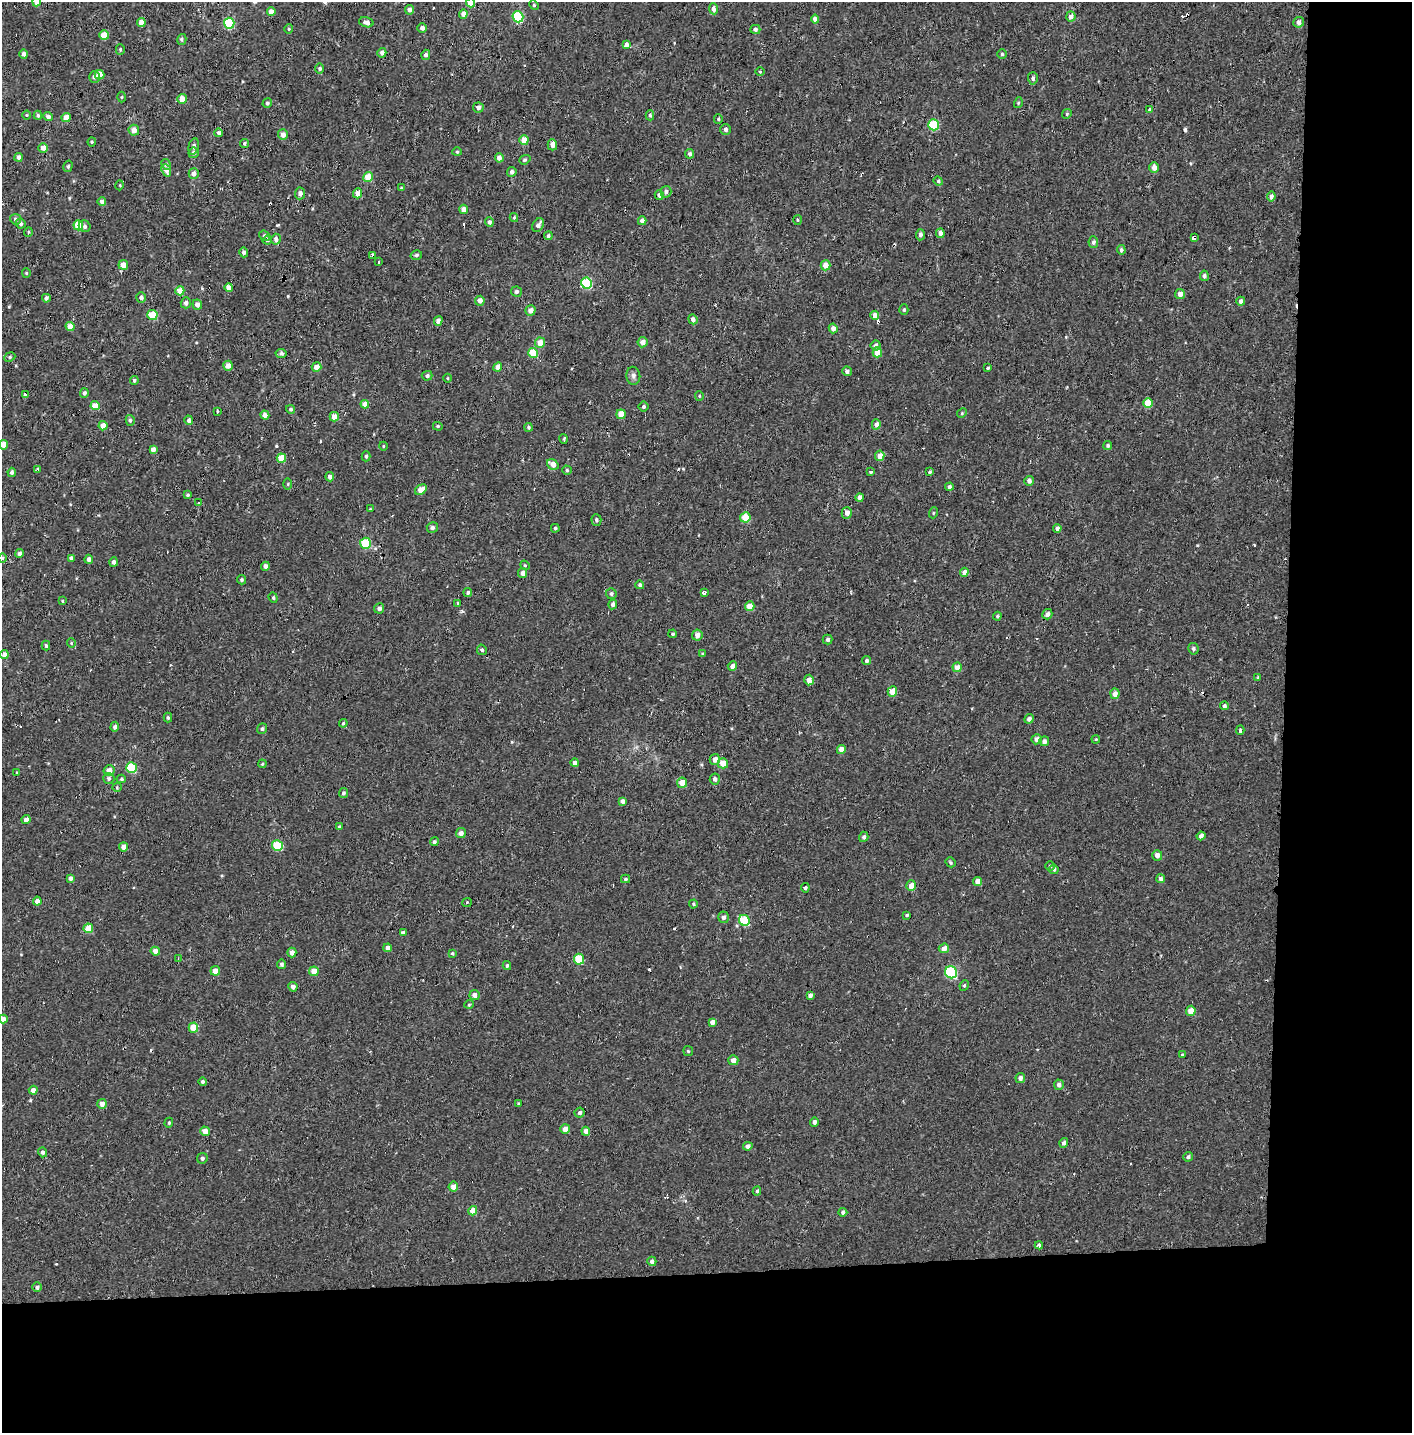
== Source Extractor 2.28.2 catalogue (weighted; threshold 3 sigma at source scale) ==
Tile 9 of 3 x 3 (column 3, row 3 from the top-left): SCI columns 2836-4245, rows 163-1593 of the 4245 x 4554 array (HDU 1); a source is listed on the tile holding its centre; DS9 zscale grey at full resolution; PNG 1414 x 1435 px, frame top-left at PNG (2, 2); each listed source drawn as its Kron ellipse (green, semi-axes under 4 px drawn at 4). Shown black and unused: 19% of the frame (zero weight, under 2 of 3 exposures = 3% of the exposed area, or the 3 px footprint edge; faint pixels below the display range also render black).
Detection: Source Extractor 2.28.2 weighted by HDU 2 'WHT'; one run over the whole footprint, this tile lists its part. Background 0.00104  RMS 0.0035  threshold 0.0158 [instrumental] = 3 sigma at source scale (4.5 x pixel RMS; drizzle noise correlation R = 1.50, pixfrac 1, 0.0396/0.0396 arcsec/px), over >= 5 px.
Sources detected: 346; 20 cosmic-ray / hot-pixel residue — neither listed nor drawn; the other 326 listed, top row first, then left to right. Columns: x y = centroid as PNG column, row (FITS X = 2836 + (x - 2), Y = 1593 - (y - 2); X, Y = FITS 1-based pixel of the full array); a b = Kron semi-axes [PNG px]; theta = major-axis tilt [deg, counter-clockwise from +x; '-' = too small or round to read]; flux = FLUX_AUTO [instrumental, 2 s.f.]
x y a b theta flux
36 2 4 4 - 3.5
471 3 5 4 - 6.1
534 5 5 4 - 0.46
713 9 5 4 - 2
409 10 5 4 - 1.1
271 12 4 4 - 2.5
463 14 5 4 - 1.7
1071 16 5 4 - 1.8
518 17 5 5 - 21
815 19 4 4 - 1.4
141 22 4 4 - 2.6
366 22 7 5 -14 2
1299 22 5 5 - 1.4
229 23 5 5 - 21
422 28 5 4 - 1.4
289 29 4 4 - 0.38
755 29 5 4 - 0.94
104 35 5 4 - 5
182 40 5 4 - 0.57
626 44 4 3 - 4.5
120 50 5 4 - 0.49
382 53 5 4 - 1.3
24 54 5 4 - 1.1
1002 54 4 4 - 0.47
426 55 5 4 - 1.1
320 69 5 4 - 0.6
760 72 5 3 - 0.32
99 75 5 4 - 4.9
94 77 6 5 - 1.1
1033 78 6 5 - 0.76
122 97 5 3 - 0.31
182 99 5 4 - 3.4
267 103 5 4 - 0.58
1018 103 5 3 - 0.35
478 107 5 5 - 1.2
1150 109 4 3 - 0.6
1067 114 5 4 - 0.44
27 115 4 3 - 0.29
38 115 4 4 - 0.5
650 115 5 4 - 0.59
48 117 5 4 - 1.1
66 118 4 4 - 4.1
718 119 5 4 - 0.42
933 125 5 5 - 18
726 129 5 5 - 0.96
134 130 5 5 - 2.5
218 133 4 4 - 0.92
283 135 5 5 - 2
524 140 5 4 - 4.3
92 142 4 4 - 0.37
244 143 4 3 - 0.49
552 145 6 4 -88 1.9
194 146 8 5 77 0.82
43 148 5 4 - 2.1
457 152 4 4 - 0.39
193 153 5 5 - 0.97
690 154 5 4 - 0.82
19 157 4 4 - 1.2
499 158 5 4 - 1.7
525 160 6 4 20 0.46
166 164 5 4 - 0.61
68 166 6 4 75 0.55
1154 168 5 5 - 2
166 170 6 4 -67 2.6
512 172 5 4 - 1
194 173 5 5 - 1.5
368 177 5 5 - 6.3
938 181 5 4 - 0.47
120 185 5 3 - 0.3
401 188 4 3 - 0.3
666 192 6 5 - 1
300 193 6 5 - 1.4
358 193 5 4 - 2.4
659 195 5 4 - 1.3
1271 197 5 4 - 1.2
102 201 4 4 - 1.3
464 209 5 4 - 2.1
514 217 4 4 - 0.33
16 219 5 5 - 0.87
797 220 5 3 - 0.39
642 221 4 4 - 1.3
489 222 5 4 - 0.97
21 223 5 4 - 0.73
78 225 5 5 - 8.5
538 225 7 5 58 1.4
85 226 6 5 - 0.75
28 232 5 3 - 0.29
940 233 4 4 - 1.6
920 235 5 4 - 1.1
264 236 6 5 - 0.63
548 236 4 4 - 0.7
1194 238 4 3 - 11
276 239 5 4 - 1.4
267 240 5 4 - 0.72
1093 242 6 4 77 0.81
1121 250 5 4 - 0.8
244 252 5 4 - 0.96
373 255 4 3 - 2.2
416 255 6 4 17 0.6
379 262 3 2 - 0.54
123 265 5 4 - 3.2
825 265 5 5 - 3.6
26 273 4 4 - 0.32
1204 276 5 4 - 0.9
587 283 5 5 - 21
229 288 4 4 - 2.3
180 291 4 4 - 5.4
516 292 5 5 - 0.84
1180 294 5 5 - 1.7
141 297 5 4 - 1.3
46 298 4 4 - 1
480 301 5 5 - 1.9
1241 301 4 4 - 1.2
186 303 5 5 - 1.1
197 304 5 4 - 1.7
530 310 5 5 - 2
904 310 5 4 - 0.52
152 315 5 5 - 9.8
875 315 5 4 - 2.2
693 319 5 4 - 1.2
438 321 5 4 - 1.5
70 326 4 4 - 2.7
833 328 5 4 - 1.9
642 342 5 5 - 2
540 343 5 5 - 4.2
876 345 5 5 - 1.2
877 352 5 5 - 5.1
281 353 5 4 - 0.69
533 353 5 5 - 10
10 357 6 4 23 0.47
228 366 5 4 - 2.1
317 367 5 4 - 2.6
498 367 4 4 - 2.3
988 368 3 3 - 1.4
847 371 5 4 - 1.1
427 376 5 5 - 0.85
633 376 9 7 -85 1.1
447 378 4 3 - 0.29
134 380 4 4 - 0.65
84 393 5 4 - 0.81
25 394 3 3 - 5.5
699 396 5 4 - 0.37
1148 403 5 5 - 6.6
365 404 4 4 - 3.4
95 406 4 4 - 4.8
643 407 5 5 - 0.65
291 409 4 4 - 0.68
217 411 3 3 - 3.3
962 413 5 4 - 0.39
621 414 5 4 - 4.2
265 415 4 4 - 1.8
334 417 4 4 - 3.4
130 420 5 4 - 0.62
189 420 5 4 - 0.92
876 424 5 4 - 1.6
103 426 4 4 - 3.7
438 426 5 4 - 0.41
529 427 4 4 - 0.49
564 439 5 3 - 0.36
3 445 5 4 - 3.1
1108 445 4 4 - 0.52
383 446 4 3 - 0.27
153 449 4 4 - 1.7
366 456 5 4 - 0.5
880 456 5 4 - 3.3
281 458 4 4 - 6.2
553 464 6 5 - 2.5
38 469 4 3 - 1.1
567 470 4 4 - 0.43
12 472 4 4 - 0.74
871 472 3 3 - 2.5
930 472 4 3 - 0.48
330 477 4 4 - 1.7
1029 481 5 4 - 1.1
288 484 5 3 - 0.37
949 487 4 4 - 0.99
421 490 6 4 35 3.3
188 495 4 3 - 0.43
860 497 4 4 - 1.7
198 503 3 3 - 1.4
370 509 4 3 - 0.25
847 513 5 5 - 1.8
933 513 5 3 - 0.31
745 517 5 5 - 6.4
596 520 6 5 - 0.74
432 528 5 5 - 0.93
555 528 4 4 - 0.54
1057 528 4 4 - 1.1
365 543 5 5 - 15
19 553 4 4 - 1
3 558 5 3 - 0.33
71 558 4 4 - 0.98
89 559 4 4 - 1.3
114 562 4 4 - 1.1
525 565 5 4 - 0.48
265 566 4 4 - 1.4
964 572 4 4 - 1.9
523 573 5 4 - 1.6
241 580 5 4 - 0.57
640 585 4 4 - 0.62
468 592 4 4 - 0.63
704 593 3 3 - 3.1
611 594 5 5 - 0.74
273 598 5 4 - 0.47
62 601 3 3 - 0.32
458 603 4 3 - 0.33
613 604 5 4 - 1.2
750 606 5 4 - 4.6
379 608 5 5 - 1.1
1047 614 5 5 - 1.4
997 616 4 4 - 0.4
673 634 4 3 - 0.41
697 635 5 5 - 1.9
828 639 5 5 - 0.82
71 643 4 4 - 0.34
46 646 5 4 - 0.59
1193 649 6 5 - 0.82
482 650 5 5 - 0.82
703 654 4 4 - 0.58
4 655 4 4 - 2.6
867 661 5 4 - 0.74
732 666 5 4 - 1.7
957 667 5 4 - 3.1
1258 677 4 3 - 0.36
809 680 5 4 - 2.2
892 692 5 4 - 4.1
1115 694 5 4 - 1.9
1224 706 4 4 - 0.76
168 718 5 4 - 0.5
1029 719 5 4 - 1.2
343 723 4 4 - 0.45
115 727 5 4 - 0.87
262 729 5 5 - 0.69
1240 730 4 3 - 3.2
1037 739 5 5 - 1.6
1096 739 4 3 - 0.3
1044 741 5 5 - 1.2
841 750 4 4 - 2.4
715 759 5 5 - 2.2
575 763 4 4 - 1.3
723 763 5 5 - 4.3
262 764 4 3 - 0.3
131 768 5 5 - 18
109 770 5 5 - 2.5
16 772 3 3 - 1.2
109 778 5 5 - 0.92
121 779 4 4 - 0.5
715 779 5 5 - 1.1
682 783 5 5 - 3.8
117 787 4 4 - 0.37
343 793 5 4 - 0.68
623 801 4 4 - 1.2
26 819 4 4 - 1.8
339 827 4 4 - 0.43
461 833 5 5 - 1.4
1201 836 4 4 - 1.4
864 837 5 4 - 0.82
434 842 4 4 - 0.62
277 845 5 5 - 12
123 847 4 4 - 2.6
1157 855 5 5 - 1.6
950 862 5 4 - 0.52
1050 866 4 4 - 0.49
1054 869 5 4 - 0.68
70 878 4 4 - 1.1
625 879 4 4 - 0.61
1161 879 4 4 - 0.93
977 881 4 4 - 2.4
911 886 5 4 - 3.3
805 888 5 4 - 0.43
37 901 4 4 - 2
467 902 5 4 - 0.37
693 904 4 4 - 0.39
907 915 3 3 - 0.46
724 917 6 5 - 1.1
744 920 6 5 - 15
88 928 4 4 - 6.3
404 932 4 3 - 2.2
388 948 4 4 - 1.8
944 948 5 4 - 1.8
155 951 4 4 - 2.1
292 952 5 4 - 1.6
452 953 4 3 - 0.39
178 959 3 3 - 0.33
579 959 5 5 - 11
281 964 4 4 - 0.74
507 966 4 3 - 0.52
215 971 5 5 - 2.4
314 971 5 4 - 3.6
951 972 6 6 - 33
964 985 5 4 - 0.51
293 987 5 4 - 1.7
474 995 5 5 - 1.9
810 995 4 4 - 1.1
469 1004 5 3 - 0.31
1191 1011 5 5 - 3.1
3 1019 4 4 - 2
712 1022 4 4 - 1.6
193 1028 5 5 - 5
688 1051 5 5 - 0.43
1182 1055 3 3 - 0.31
733 1060 5 5 - 2.1
1020 1078 5 4 - 1.2
202 1082 4 4 - 0.73
1059 1085 5 5 - 1.3
33 1090 4 4 - 1.6
102 1104 5 4 - 2.1
518 1104 3 2 - 0.33
580 1113 5 5 - 0.95
814 1122 4 4 - 1.1
169 1123 5 4 - 0.41
565 1129 5 5 - 3.5
205 1131 5 4 - 2.8
586 1131 4 4 - 2
1064 1143 5 4 - 0.93
748 1146 4 4 - 1.3
42 1152 5 4 - 1.1
1188 1157 5 4 - 0.69
202 1158 5 5 - 0.79
453 1187 5 5 - 2.4
757 1191 4 3 - 0.65
473 1211 5 4 - 3.9
843 1212 4 4 - 0.99
1039 1245 4 3 - 4.6
652 1261 5 4 - 1.2
37 1287 5 4 - 0.99
Overlapping masked pixels (flux is a lower limit): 3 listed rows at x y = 1194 238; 373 255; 586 1131
Isophote crosses this tile's border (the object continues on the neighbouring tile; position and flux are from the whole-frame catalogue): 4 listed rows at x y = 36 2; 471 3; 3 445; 3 1019